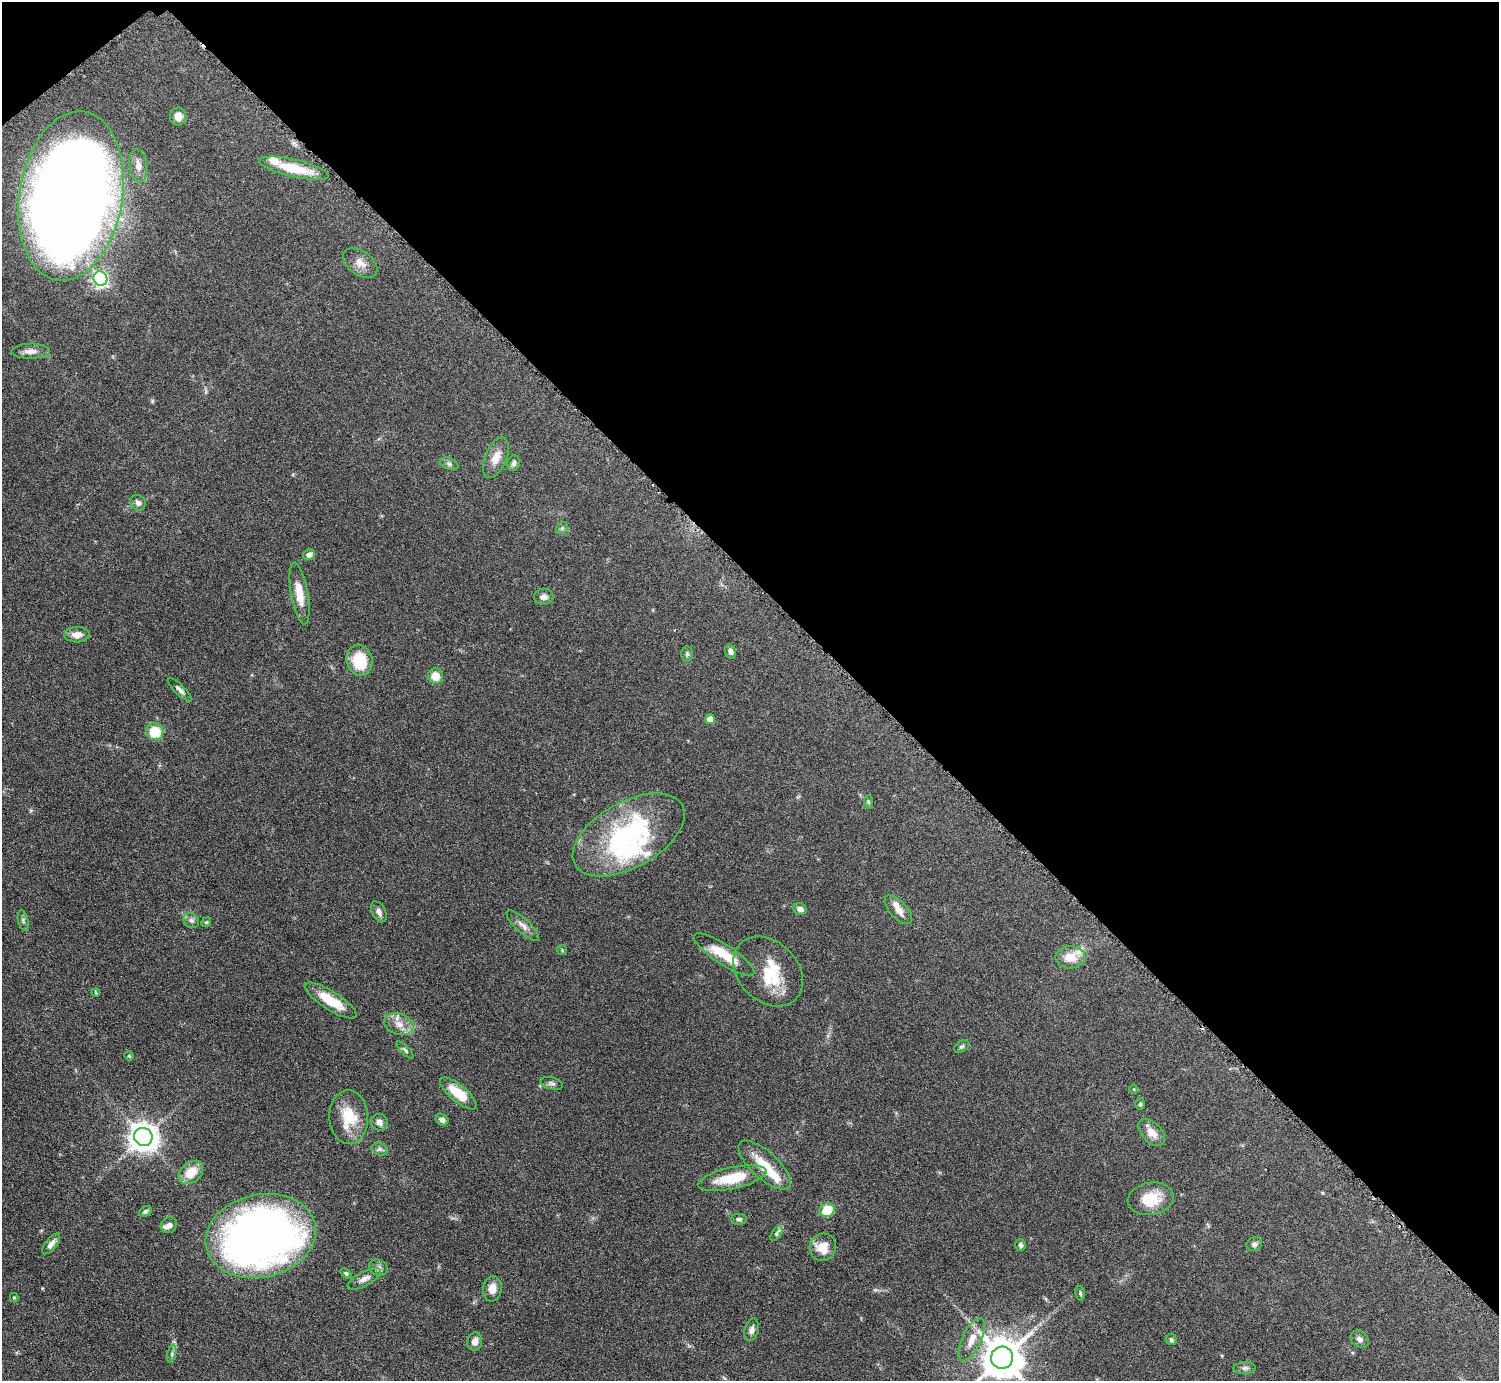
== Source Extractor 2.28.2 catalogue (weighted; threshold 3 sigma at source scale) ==
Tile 3 of 4 x 4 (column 3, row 1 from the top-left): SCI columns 3001-4497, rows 4306-5684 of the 5999 x 5997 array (HDU 1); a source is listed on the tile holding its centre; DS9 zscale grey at full resolution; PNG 1501 x 1383 px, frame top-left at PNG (2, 2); each listed source drawn as its Kron ellipse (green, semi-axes under 4 px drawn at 4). Shown black and unused: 43% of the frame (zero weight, under 3 of 6 exposures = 1% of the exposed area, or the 3 px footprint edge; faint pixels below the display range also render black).
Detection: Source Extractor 2.28.2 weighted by HDU 2 'WHT'; one run over the whole footprint, this tile lists its part. Background 0.0815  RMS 0.0036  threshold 0.0147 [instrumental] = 3 sigma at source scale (4.09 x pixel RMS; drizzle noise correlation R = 1.36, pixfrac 0.8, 0.05/0.05 arcsec/px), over >= 5 px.
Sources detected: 89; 2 inside a brighter object's white glare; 1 cosmic-ray / hot-pixel residue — neither listed nor drawn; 6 inside a brighter listed object's ellipse — not listed separately; the other 80 listed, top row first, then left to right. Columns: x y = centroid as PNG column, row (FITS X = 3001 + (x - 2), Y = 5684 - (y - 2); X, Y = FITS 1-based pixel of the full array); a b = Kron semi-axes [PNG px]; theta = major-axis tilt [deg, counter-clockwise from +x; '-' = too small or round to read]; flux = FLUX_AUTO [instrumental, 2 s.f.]
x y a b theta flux
178 117 9 8 - 2.5
138 166 17 9 -82 3
294 168 35 8 -13 10
71 196 85 51 81 730
360 263 19 12 -36 3.1
100 279 7 7 - 84
31 351 19 7 1 2.3
496 458 21 10 67 4
514 463 8 6 74 0.98
449 464 10 5 -21 0.93
138 503 8 7 - 1.3
562 528 7 5 46 0.69
309 554 6 5 - 1.6
299 593 31 8 -80 5.9
544 597 10 8 6 1.6
77 635 12 7 2 2.7
731 652 7 5 -73 1.2
687 654 7 6 - 0.7
359 660 15 13 -74 11
436 676 7 7 - 5.1
180 690 16 5 -45 1.3
710 719 5 5 - 4.1
155 731 9 8 - 10
868 802 7 4 -87 0.47
629 835 61 33 29 57
800 909 7 5 -25 1.7
898 910 18 8 -47 2.9
379 912 11 6 -63 1.6
23 920 10 5 -76 0.91
191 920 8 7 - 1.1
206 922 5 4 - 0.43
523 926 21 7 -43 2.2
562 950 5 5 - 0.37
724 955 35 9 -33 10
1070 957 15 11 1 5.4
768 971 39 29 -45 15
96 993 4 3 - 0.3
331 1001 30 9 -32 8.6
399 1024 15 10 -19 3.5
961 1047 8 5 34 0.66
405 1050 11 3 -45 0.64
129 1056 5 4 - 0.34
552 1083 11 6 -15 0.99
1134 1089 4 4 - 0.34
459 1094 23 8 -40 9.2
1140 1104 6 5 - 0.49
349 1117 27 19 -88 11
442 1120 7 5 -33 1.5
379 1122 8 8 - 1.8
1152 1132 16 9 -46 3.8
143 1137 9 9 - 440
380 1149 8 6 -20 0.92
765 1165 33 13 -42 8.9
191 1172 14 9 40 6.3
732 1178 35 10 12 12
1151 1199 23 16 9 9.2
827 1210 8 6 28 8.4
145 1211 7 5 29 0.73
739 1219 8 5 -1 0.88
169 1225 9 7 40 1.3
776 1234 8 5 58 0.7
261 1236 56 41 12 250
51 1244 12 5 51 1.8
1254 1244 8 6 24 1
1020 1245 6 5 - 0.9
823 1247 14 13 - 5.7
378 1268 10 7 -25 1.2
346 1273 6 4 -38 0.49
364 1279 18 7 29 2.3
492 1289 12 9 83 2.9
1080 1293 7 5 -80 0.59
14 1297 4 4 - 0.37
752 1330 11 7 74 1.4
1360 1339 10 7 -40 1.3
972 1340 23 9 66 4.4
1171 1340 6 5 - 0.66
475 1342 9 7 76 2.1
172 1354 9 4 77 0.83
1002 1358 11 11 - 1200
1245 1368 11 6 1 1.1
Isophote crosses this tile's border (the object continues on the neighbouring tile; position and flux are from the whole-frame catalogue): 1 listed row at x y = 1002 1358